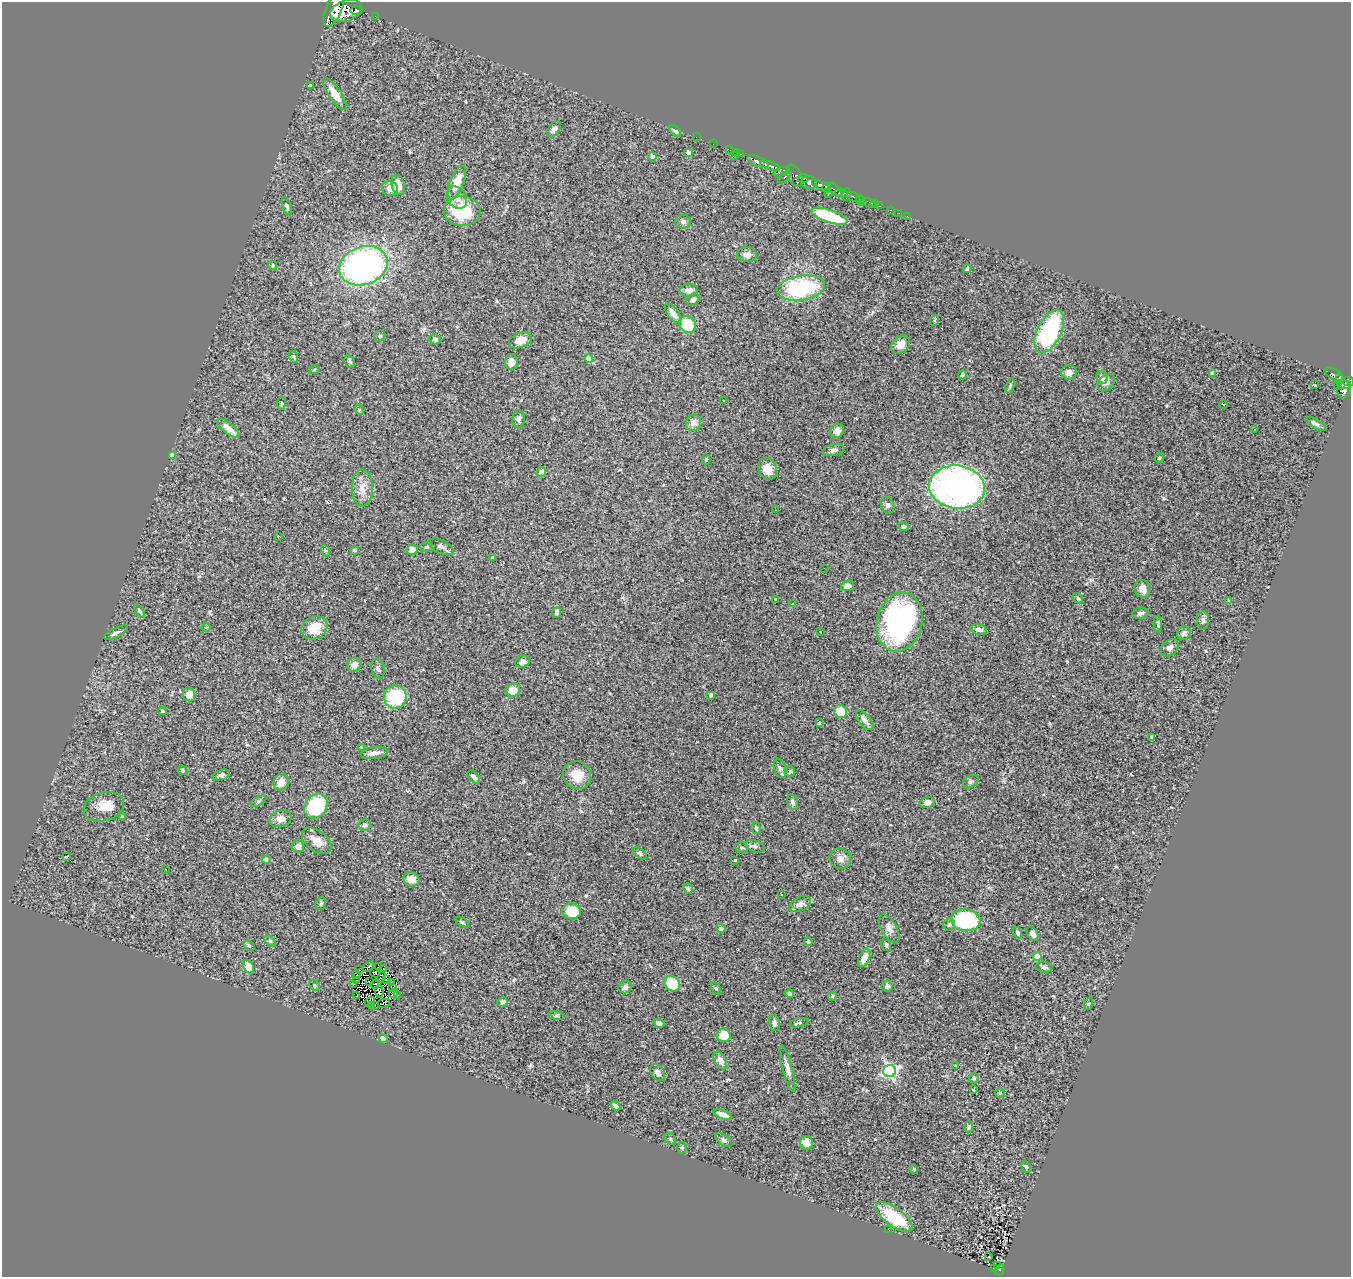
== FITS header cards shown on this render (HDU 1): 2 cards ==
NAXIS1  =                 1349
NAXIS2  =                 1275

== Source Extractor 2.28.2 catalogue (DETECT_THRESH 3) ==
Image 1349 x 1275 px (HDU 1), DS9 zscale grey, 1 PNG px = 1 image px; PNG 1353 x 1279 px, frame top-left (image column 1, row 1275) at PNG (2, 2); each listed source drawn as its Kron ellipse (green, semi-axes under 4 px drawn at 4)
Background 1.02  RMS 0.093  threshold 0.278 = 3 sigma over >= 5 px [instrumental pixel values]
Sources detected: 249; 1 with non-positive FLUX_AUTO (blend fragments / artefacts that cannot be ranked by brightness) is neither listed nor drawn; the other 248 listed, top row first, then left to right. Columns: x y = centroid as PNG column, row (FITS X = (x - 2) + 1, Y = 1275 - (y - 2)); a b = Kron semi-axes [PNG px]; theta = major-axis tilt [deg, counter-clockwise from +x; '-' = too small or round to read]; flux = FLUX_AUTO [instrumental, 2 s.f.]
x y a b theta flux
334 10 18 8 68 6400
356 10 6 3 2 420
346 11 16 10 20 4900
375 16 3 2 - 10
310 86 4 3 - 14
335 94 19 6 -56 86
554 129 9 5 51 23
675 131 7 3 -45 13
696 137 2 2 - 7.8
713 144 2 2 - 16
730 150 4 2 - 21
689 152 5 4 - 35
736 153 3 3 - 44
741 154 3 2 - 9.1
733 156 3 2 - 99
652 157 4 4 - 42
758 161 11 5 -23 1700
770 166 10 4 -18 1700
782 172 8 4 17 290
795 176 12 6 -63 420
785 177 8 3 40 91
803 178 5 4 - 480
809 182 8 6 -2 1100
457 183 18 7 68 120
398 185 10 6 -75 59
820 185 9 4 -20 1800
390 188 8 7 - 43
826 188 5 3 - 1000
835 190 8 5 -47 310
829 193 4 3 - 140
841 193 6 3 -8 670
846 194 6 3 79 270
853 197 7 3 -31 130
457 198 12 9 -54 43
861 200 5 3 - 270
869 203 7 4 -15 54
875 204 3 2 - 29
880 206 3 2 - 32
287 207 9 4 -72 16
890 210 3 3 - 23
462 211 18 15 -4 260
899 213 2 2 - 8.6
829 216 19 6 -19 350
907 216 3 2 - 10
683 222 8 7 - 18
747 255 10 7 -4 29
273 265 5 4 - 9.7
363 266 25 19 20 1800
967 269 4 3 - 7.7
801 288 24 12 9 530
689 290 9 6 9 33
693 300 7 5 32 25
673 313 12 5 -53 48
935 320 5 3 - 6.2
688 324 9 8 - 170
1049 331 23 12 63 660
380 336 6 5 - 9.2
435 339 6 5 - 12
520 340 12 7 20 70
901 345 10 8 44 54
294 357 6 4 -71 7.1
589 358 4 4 - 89
350 361 7 4 -67 11
511 362 7 6 - 48
314 370 5 3 - 6.2
1069 372 7 7 - 33
1213 373 4 4 - 31
962 375 4 3 - 11
1334 375 11 5 -32 180
1102 377 7 5 -72 32
1340 377 4 3 - 210
1348 381 6 5 - 710
1106 383 9 7 41 23
1314 385 4 3 - 16
1337 385 3 2 - 23
1344 385 6 4 -19 310
1010 386 7 4 74 11
1344 389 9 6 77 480
723 401 3 3 - 23
281 403 7 3 83 7.6
1223 404 3 2 - 5
359 410 5 4 - 7.3
519 419 9 6 84 18
693 423 8 7 - 44
1316 424 11 4 -30 21
228 428 14 5 -39 54
1254 429 2 2 - 4.9
837 431 7 6 - 36
834 450 11 6 10 18
173 455 4 4 - 52
1159 458 5 4 - 9.5
706 460 5 4 - 7.3
768 469 11 9 -65 66
541 472 5 4 - 26
957 487 28 21 -7 2100
362 488 18 10 -90 72
888 505 8 6 -67 17
775 510 2 2 - 4.2
904 526 5 4 - 16
278 536 3 2 - 4.1
427 547 6 5 - 10
441 547 13 6 -27 26
354 550 3 3 - 9.1
412 550 5 5 - 42
325 551 6 4 -71 8.3
493 558 4 3 - 14
824 568 3 2 - 6.9
848 586 7 5 19 29
1142 589 9 8 - 41
1078 598 6 4 -45 10
775 599 3 3 - 10
1229 601 4 4 - 8
793 604 3 3 - 8.6
140 611 7 4 -53 12
557 612 5 4 - 16
1140 613 8 5 9 17
1203 620 9 6 -89 18
899 622 30 22 77 1300
1158 624 9 3 -88 11
206 627 5 3 - 5.5
314 628 14 11 27 120
979 630 8 5 -11 24
820 632 3 2 - 5.5
116 633 13 4 26 19
1184 633 7 6 - 19
1170 648 10 7 40 27
523 662 7 6 - 26
354 665 7 7 - 39
378 668 10 6 -77 17
513 690 7 6 - 70
189 695 7 6 - 51
711 695 4 3 - 12
395 697 12 11 - 360
162 711 4 3 - 8.5
841 712 7 6 - 150
865 720 12 5 -51 33
819 723 4 3 - 4.6
1152 737 4 3 - 10
361 747 4 4 - 6.2
374 753 14 6 9 36
780 768 10 6 -74 16
182 770 5 4 - 10
790 771 5 5 - 10
221 775 9 5 17 14
577 775 14 13 - 110
474 777 8 4 -45 17
971 781 8 6 32 14
281 782 8 7 - 64
259 801 8 4 28 12
792 802 8 5 -74 19
927 803 7 5 19 32
316 806 13 10 52 330
104 807 21 14 18 120
122 817 4 3 - 11
280 819 11 8 15 40
365 825 6 6 - 17
756 828 6 4 -74 12
317 841 17 10 -38 63
755 846 10 5 -19 19
298 847 6 6 - 27
741 848 6 5 - 11
640 853 8 4 -37 11
67 857 3 3 - 46
840 858 11 10 - 34
266 859 4 4 - 16
735 860 3 3 - 6.8
166 869 3 2 - 4
411 879 8 7 - 46
688 888 5 4 - 9
782 894 2 2 - 4.8
321 904 6 5 - 10
800 904 11 7 27 38
572 911 9 8 - 150
966 920 15 11 -9 530
462 922 7 3 -30 8.4
949 925 6 6 - 14
721 928 5 4 - 15
889 929 16 7 -60 40
1017 932 6 4 -63 14
1033 934 8 5 -56 24
270 941 6 4 -43 9.2
808 942 4 4 - 10
886 944 6 5 - 12
249 946 6 3 -40 9.2
1037 956 4 4 - 180
864 958 10 5 65 56
248 967 7 5 -66 97
368 967 6 3 38 7.4
378 967 2 2 - 7.6
1044 967 8 5 -9 13
383 968 3 3 - 11
359 970 3 2 - 3.8
375 973 5 3 - 5.8
356 975 3 2 - 7.2
382 977 5 2 - 10
357 980 2 2 - 2.9
387 980 3 2 - 4.6
369 982 3 2 - 7.1
391 983 4 2 - 11
672 984 8 7 - 170
315 985 6 5 - 9.4
353 985 3 2 - 1200
375 985 4 3 - 2.3
887 986 5 5 - 22
625 987 7 6 - 30
393 988 3 2 - 4.2
716 988 7 4 -61 10
379 991 6 3 -86 9
393 993 4 3 - 8.8
790 994 4 3 - 14
357 996 4 2 - 6.8
397 996 2 2 - 3.8
832 996 4 4 - 7
370 1001 5 3 - 15
503 1002 5 5 - 22
384 1003 6 4 12 0.96
1088 1004 6 4 71 8.3
371 1005 3 2 - 4.6
375 1006 3 2 - 6.9
556 1016 8 4 -8 12
659 1023 5 4 - 23
774 1023 8 5 -79 21
799 1023 9 3 12 11
724 1035 7 7 - 100
383 1038 5 3 - 24
720 1061 9 6 -61 31
955 1066 3 3 - 5.1
788 1069 24 5 -75 35
890 1071 6 6 - 1400
657 1072 9 6 -55 32
974 1078 5 5 - 9.6
973 1090 3 3 - 16
1000 1093 5 5 - 7.5
616 1106 5 3 - 17
723 1114 10 4 -21 34
969 1127 6 4 -90 7.7
670 1139 6 5 - 9.5
723 1140 9 5 -38 17
806 1143 7 6 - 61
682 1147 6 5 - 9.6
1026 1167 6 4 -67 11
914 1169 4 4 - 6.2
894 1217 21 9 -37 330
888 1229 2 2 - 6
989 1257 3 2 - 8.8
997 1266 3 3 - 15
995 1268 3 2 - 11
1000 1270 6 3 61 110
At the frame edge (FLAGS 8, measured only in part): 2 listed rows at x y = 334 10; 1348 381
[1 non-positive-flux detection neither listed nor drawn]